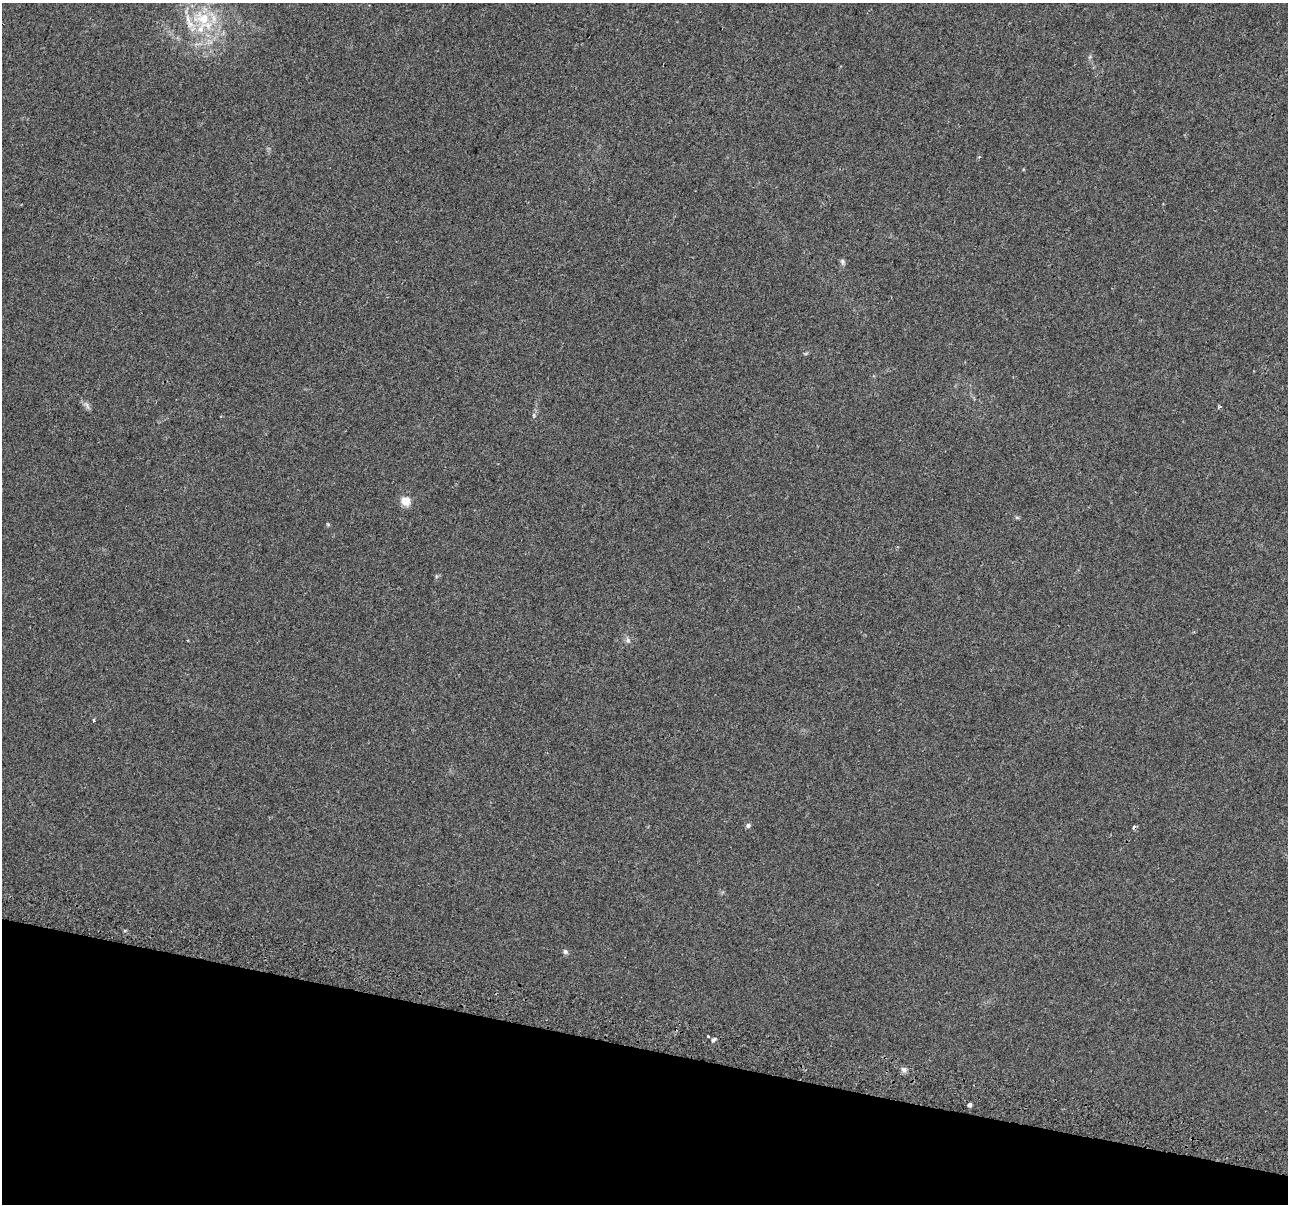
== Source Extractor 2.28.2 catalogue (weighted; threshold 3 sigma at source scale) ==
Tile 15 of 4 x 4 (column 3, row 4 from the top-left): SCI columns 2631-3916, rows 345-1546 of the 5252 x 5438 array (HDU 1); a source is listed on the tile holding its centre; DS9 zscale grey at full resolution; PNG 1290 x 1206 px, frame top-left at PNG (2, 3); no overlay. Shown black and unused: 13% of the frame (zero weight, under 2 of 3 exposures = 4% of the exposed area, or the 3 px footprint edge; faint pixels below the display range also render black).
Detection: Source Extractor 2.28.2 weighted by HDU 2 'WHT'; one run over the whole footprint, this tile lists its part. Background 0.0402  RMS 0.0053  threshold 0.024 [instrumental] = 3 sigma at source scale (4.5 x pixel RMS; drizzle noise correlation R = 1.50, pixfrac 1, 0.0396/0.0396 arcsec/px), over >= 5 px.
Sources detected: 18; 1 cosmic-ray / hot-pixel residue — not listed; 2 inside a brighter listed object's ellipse — not listed separately; the other 15 listed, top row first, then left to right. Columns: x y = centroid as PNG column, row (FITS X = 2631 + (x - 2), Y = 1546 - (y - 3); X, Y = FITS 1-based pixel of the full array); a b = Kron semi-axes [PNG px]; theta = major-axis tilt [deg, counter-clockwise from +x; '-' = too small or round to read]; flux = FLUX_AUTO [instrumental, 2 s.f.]
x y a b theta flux
203 18 30 21 -22 25
979 157 4 3 - 0.62
842 262 8 5 -68 1.2
87 406 13 5 -59 1.7
405 501 5 5 - 21
1017 517 7 4 -1 0.67
436 576 6 4 -73 0.63
628 640 8 7 - 1.5
94 720 3 3 - 2.2
748 825 5 5 - 1.4
565 951 6 6 - 1.2
708 1036 3 3 - 3.1
713 1040 7 4 45 1
904 1070 8 6 -27 1.6
969 1105 3 3 - 38